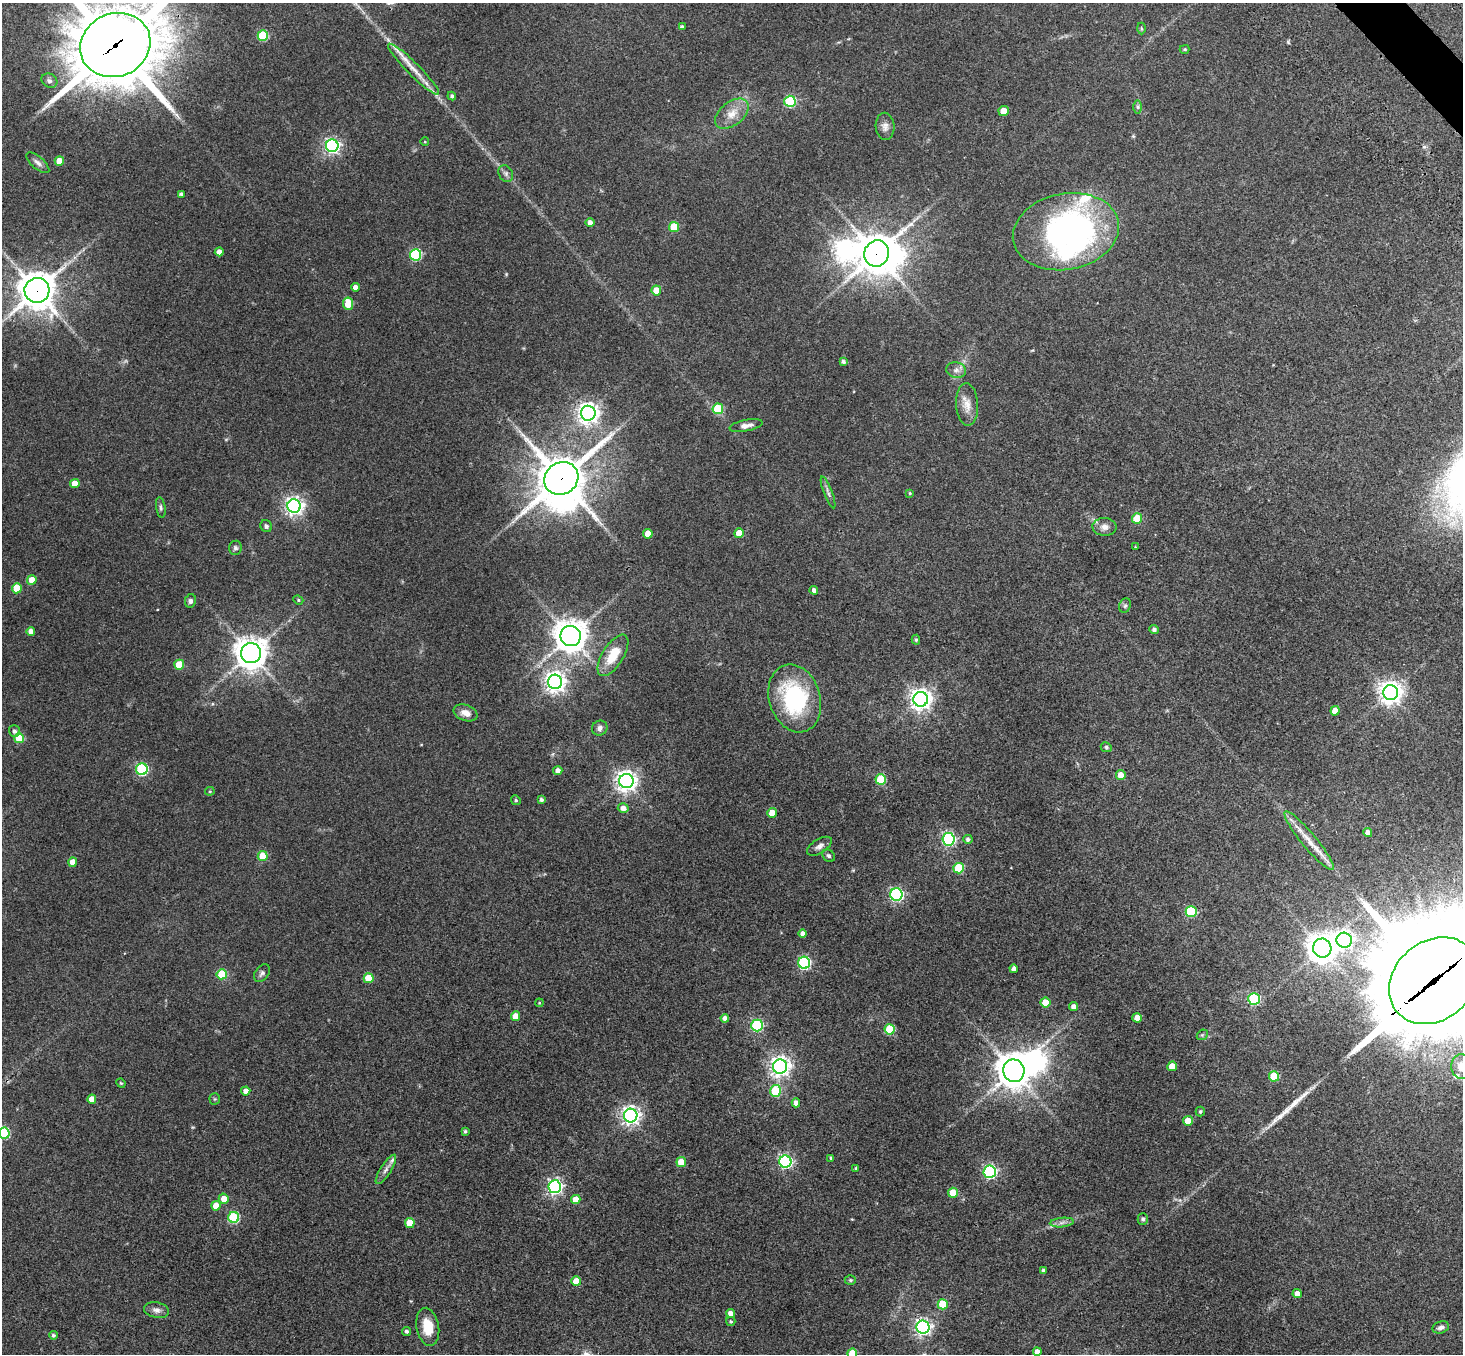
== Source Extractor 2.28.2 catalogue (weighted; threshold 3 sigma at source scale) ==
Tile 10 of 4 x 4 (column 2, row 3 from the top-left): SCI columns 1644-3104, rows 1821-3172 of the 6205 x 6204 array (HDU 1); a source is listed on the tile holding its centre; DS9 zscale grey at full resolution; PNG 1465 x 1356 px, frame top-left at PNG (2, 3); each listed source drawn as its Kron ellipse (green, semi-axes under 4 px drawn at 4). Shown black and unused: <1% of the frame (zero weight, under 3 of 4 exposures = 9% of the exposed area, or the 3 px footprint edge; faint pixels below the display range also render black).
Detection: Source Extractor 2.28.2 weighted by HDU 2 'WHT'; one run over the whole footprint, this tile lists its part. Background 0.0446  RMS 0.0054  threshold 0.0243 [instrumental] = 3 sigma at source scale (4.5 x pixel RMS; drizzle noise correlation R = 1.50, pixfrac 1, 0.05/0.05 arcsec/px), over >= 5 px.
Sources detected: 170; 7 inside a brighter object's white glare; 1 long thin detection or spike segment (spike, bleed or trail) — neither listed nor drawn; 5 inside a brighter listed object's ellipse — not listed separately; the other 157 listed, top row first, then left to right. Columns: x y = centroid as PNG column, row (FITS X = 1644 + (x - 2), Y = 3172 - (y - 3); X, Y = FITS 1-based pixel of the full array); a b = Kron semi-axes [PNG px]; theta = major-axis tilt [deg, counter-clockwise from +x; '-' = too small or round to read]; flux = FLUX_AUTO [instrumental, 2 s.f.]
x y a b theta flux
682 27 4 4 - 1.2
1141 28 6 3 -89 0.59
263 35 5 5 - 31
115 45 36 31 23 4400
1185 49 5 4 - 0.71
413 69 35 6 -45 7.9
49 81 8 6 -29 1.7
452 96 4 4 - 1.2
790 101 5 5 - 43
1138 107 6 4 -89 0.93
1004 111 5 5 - 8.6
732 114 19 12 39 7.2
885 126 14 9 -87 2.9
425 142 4 3 - 0.39
332 146 6 6 - 130
59 161 5 4 - 7.4
38 163 14 6 -41 2.1
506 174 9 7 -59 1.5
181 194 4 3 - 1.2
590 222 4 4 - 2.2
674 227 5 5 - 18
1066 232 53 38 11 150
219 252 4 4 - 3.7
877 253 13 12 - 1100
416 255 6 5 - 51
355 287 4 4 - 2.7
37 290 12 12 - 1000
656 290 5 5 - 8.6
348 304 6 5 - 8.7
843 361 4 4 - 1.2
956 370 10 7 -14 2.4
967 404 21 11 -87 5.6
718 409 5 5 - 26
588 413 7 7 - 310
746 425 17 5 11 3.1
561 478 18 16 34 2000
75 483 4 4 - 5.3
828 492 17 3 -69 1.6
910 493 3 3 - 0.49
294 506 7 6 - 230
161 507 10 4 -81 1.3
1137 519 5 5 - 18
266 526 6 5 - 1.4
1104 527 12 9 -4 3.1
739 533 5 4 - 8
648 534 5 4 - 7.4
1135 547 4 3 - 0.39
235 548 7 6 - 1.3
32 580 4 4 - 7
17 588 5 5 - 13
814 590 4 4 - 2.2
298 600 5 4 - 0.64
190 601 7 5 79 1.2
1125 606 7 5 67 1.1
1154 629 4 4 - 1.3
31 631 4 4 - 2.7
571 636 10 10 - 810
916 640 5 4 - 0.83
251 653 10 10 - 750
613 655 23 10 58 13
179 665 5 5 - 13
555 682 7 7 - 310
1391 693 7 7 - 420
795 698 35 25 -73 53
921 699 7 7 - 350
1335 711 4 4 - 5.4
465 713 12 8 -21 4.1
600 728 8 7 - 1.9
14 731 6 5 - 1.6
19 738 5 5 - 18
1106 747 5 5 - 1.1
142 769 6 6 - 63
558 770 4 4 - 2.2
1121 775 5 4 - 5.7
881 779 5 5 - 26
626 781 7 7 - 330
210 791 5 4 - 0.54
516 800 5 4 - 0.72
541 800 3 3 - 1.3
623 808 5 5 - 3.1
772 813 5 5 - 8.5
1368 832 4 4 - 3.4
949 839 6 6 - 96
968 839 4 4 - 1.1
1309 841 37 7 -50 8.7
819 846 14 7 32 2.3
263 856 5 5 - 14
829 856 7 5 -44 1.1
73 862 4 4 - 5.1
959 868 5 5 - 28
896 895 6 6 - 89
1191 912 5 5 - 36
803 934 4 4 - 2.4
1344 940 8 7 - 210
1322 948 9 9 - 640
804 963 6 6 - 75
1014 969 4 4 - 2.1
262 973 10 6 50 1.5
222 974 5 5 - 24
369 978 5 5 - 15
1434 981 48 39 41 18000
1254 999 6 6 - 50
539 1003 4 3 - 0.47
1045 1003 5 5 - 10
1074 1006 4 4 - 2.7
515 1016 5 4 - 6.8
725 1018 4 4 - 2
1137 1018 5 4 - 5.8
757 1025 6 6 - 53
890 1029 5 5 - 24
1202 1035 6 4 44 0.72
1172 1066 5 5 - 7.8
780 1067 7 7 - 270
1461 1067 12 10 -85 6
1014 1071 11 10 - 880
1274 1076 5 5 - 20
121 1083 5 4 - 0.51
246 1091 4 4 - 3.4
775 1091 6 5 - 28
92 1099 4 4 - 5.6
215 1099 5 5 - 0.68
796 1103 4 4 - 2.5
1200 1112 5 4 - 0.88
631 1116 7 6 - 240
1188 1121 5 5 - 7.8
465 1131 3 3 - 0.76
4 1133 5 5 - 43
831 1158 3 3 - 0.6
681 1162 5 5 - 9.2
785 1162 6 6 - 92
856 1168 4 3 - 0.63
386 1169 17 5 57 2.5
990 1172 6 6 - 89
555 1187 6 6 - 140
953 1193 5 5 - 14
224 1199 5 5 - 4.9
576 1200 5 4 - 5.4
216 1206 5 4 - 7.6
234 1217 5 5 - 42
1143 1219 6 5 - 1.1
1062 1222 12 4 5 2.1
410 1223 5 5 - 12
1043 1270 4 3 - 1.1
850 1280 5 4 - 0.73
576 1281 5 5 - 7.4
1297 1293 4 4 - 2.4
943 1304 5 5 - 16
157 1310 13 7 -12 2.3
731 1313 4 4 - 3.1
731 1321 4 4 - 0.74
428 1327 19 11 -80 10
923 1327 6 6 - 160
1441 1327 8 6 17 1.8
406 1331 4 4 - 1.2
53 1335 4 4 - 1.1
1037 1352 4 4 - 3.2
852 1354 5 5 - 15
Overlapping masked pixels (flux is a lower limit): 5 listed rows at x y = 115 45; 877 253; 37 290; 561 478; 1434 981
Isophote crosses this tile's border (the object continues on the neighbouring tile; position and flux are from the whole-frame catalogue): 6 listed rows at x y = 115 45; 1434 981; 1461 1067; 4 1133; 923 1327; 852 1354